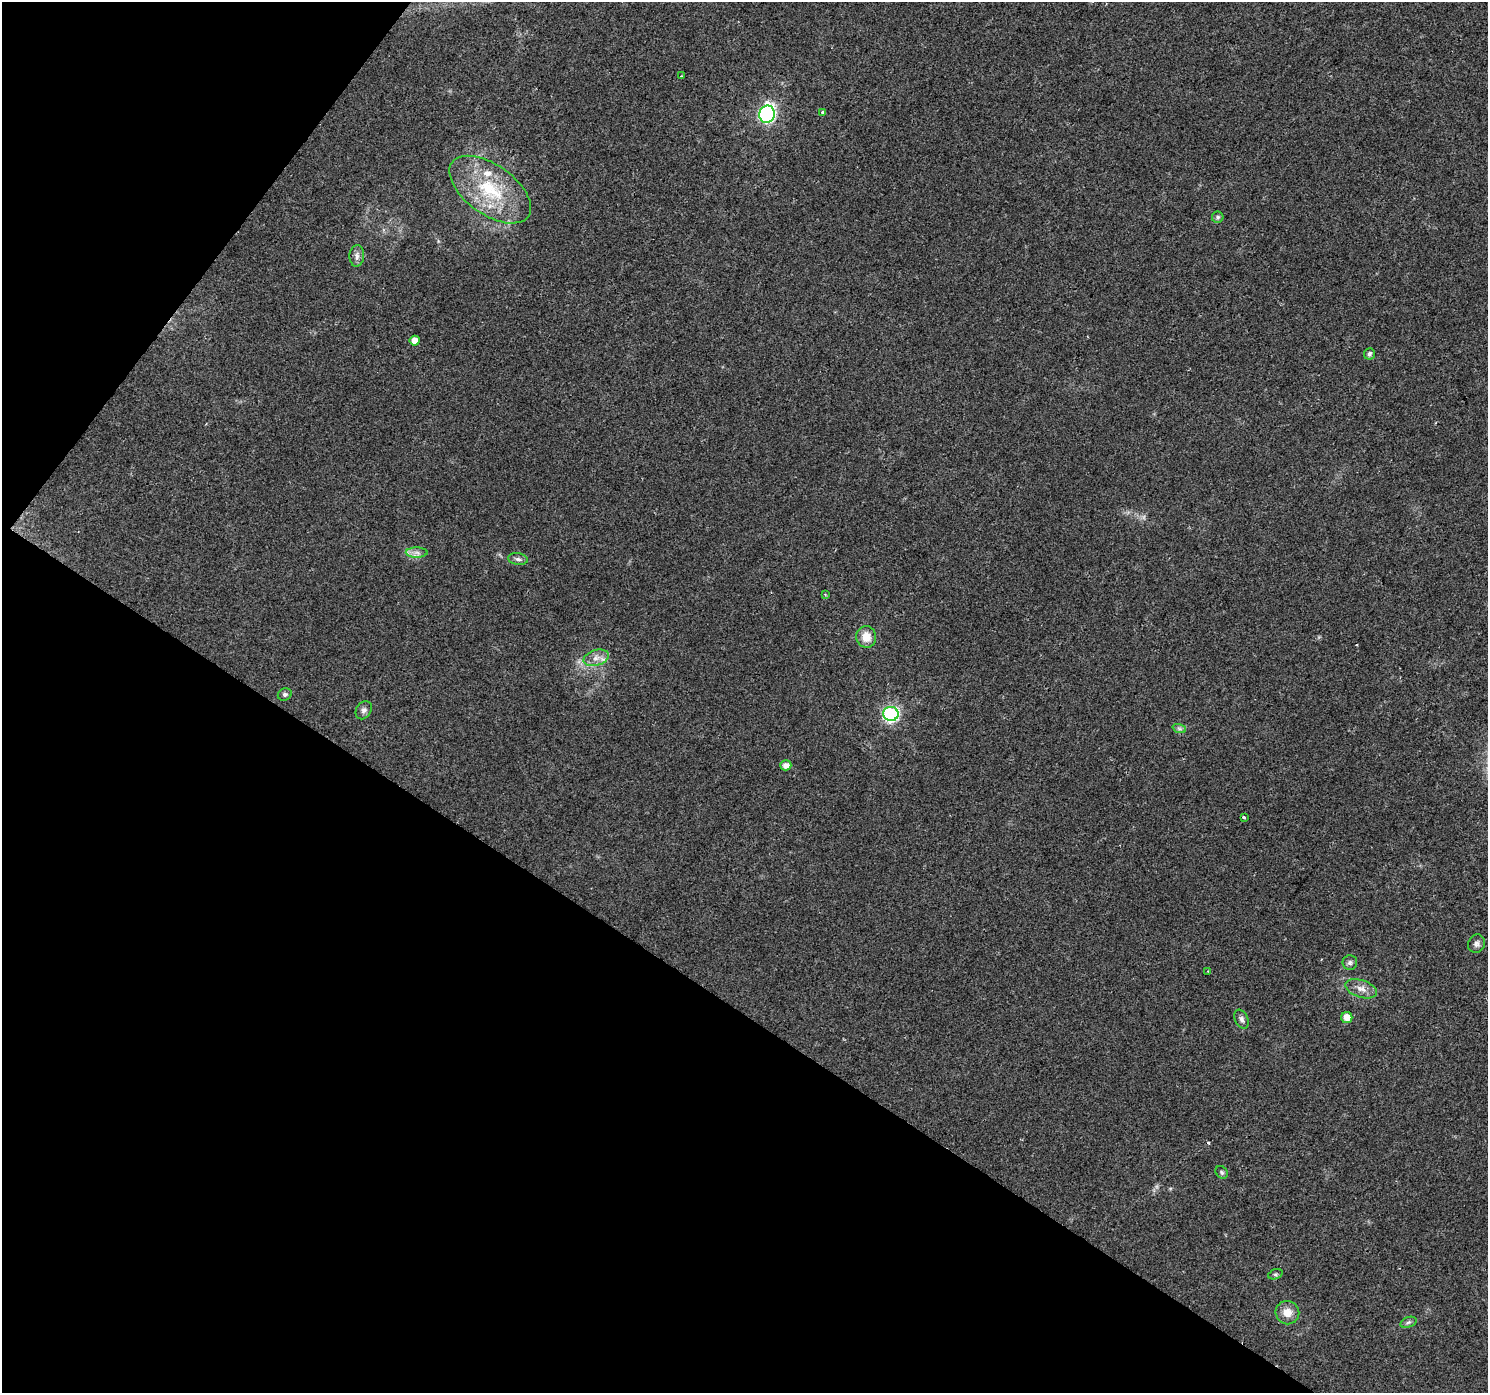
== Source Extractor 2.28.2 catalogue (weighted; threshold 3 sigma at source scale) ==
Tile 9 of 4 x 4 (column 1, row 3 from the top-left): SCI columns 6-1491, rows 1641-3031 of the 5949 x 5997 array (HDU 1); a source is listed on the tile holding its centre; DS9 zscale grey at full resolution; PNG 1490 x 1395 px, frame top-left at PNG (2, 2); each listed source drawn as its Kron ellipse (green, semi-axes under 4 px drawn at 4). Shown black and unused: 33% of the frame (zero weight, under 2 of 3 exposures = <1% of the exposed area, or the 3 px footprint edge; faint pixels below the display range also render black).
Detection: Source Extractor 2.28.2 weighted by HDU 2 'WHT'; one run over the whole footprint, this tile lists its part. Background 0.0542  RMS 0.006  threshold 0.027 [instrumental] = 3 sigma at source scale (4.5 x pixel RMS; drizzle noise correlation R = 1.50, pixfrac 1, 0.0396/0.0396 arcsec/px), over >= 5 px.
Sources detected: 31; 1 cosmic-ray / hot-pixel residue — neither listed nor drawn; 1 inside a brighter listed object's ellipse — not listed separately; the other 29 listed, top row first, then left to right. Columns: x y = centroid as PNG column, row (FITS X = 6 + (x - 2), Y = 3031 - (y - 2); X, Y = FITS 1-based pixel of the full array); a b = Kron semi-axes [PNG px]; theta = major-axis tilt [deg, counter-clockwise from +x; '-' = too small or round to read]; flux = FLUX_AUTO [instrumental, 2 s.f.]
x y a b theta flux
682 76 3 2 - 0.49
823 112 3 3 - 1.6
767 114 8 7 - 140
490 190 47 25 -35 42
1218 217 6 5 - 1.3
357 256 11 7 86 3
415 341 5 5 - 6.1
1369 354 6 5 - 1.8
417 552 11 5 -1 2.6
518 559 10 6 -9 1.9
825 594 3 3 - 0.5
866 637 11 10 - 7.8
596 658 13 7 18 4.6
285 694 7 6 - 1.5
364 710 10 7 57 2.3
891 714 7 7 - 100
1179 728 7 4 -19 1.3
786 765 5 5 - 3.9
1244 817 3 3 - 2.6
1477 944 9 8 - 2.2
1350 963 7 7 - 1.8
1208 971 3 3 - 0.7
1361 989 16 8 -18 5
1347 1017 5 5 - 5.6
1242 1019 10 6 -65 2
1222 1172 7 5 -48 1
1275 1274 7 5 19 0.98
1287 1313 12 11 - 6.7
1408 1322 8 5 20 1.4